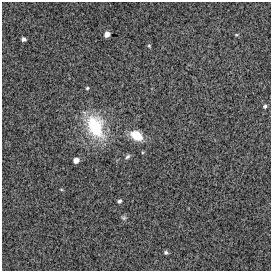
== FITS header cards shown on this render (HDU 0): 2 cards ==
NAXIS1  =                  269 / FITS: X Dimension
NAXIS2  =                  269 / FITS: Y Dimension

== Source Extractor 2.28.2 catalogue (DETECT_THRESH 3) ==
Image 269 x 269 px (HDU 0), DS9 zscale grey, 1 PNG px = 1 image px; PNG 273 x 273 px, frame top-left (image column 1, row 269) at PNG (2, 2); no overlay
Background 10500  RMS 290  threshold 883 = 3 sigma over >= 5 px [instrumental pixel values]
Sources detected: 14; all 14 listed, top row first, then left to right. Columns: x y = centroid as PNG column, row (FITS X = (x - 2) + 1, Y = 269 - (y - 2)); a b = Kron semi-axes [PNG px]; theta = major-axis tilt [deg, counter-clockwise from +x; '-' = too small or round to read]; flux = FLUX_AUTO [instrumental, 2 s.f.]
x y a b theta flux
107 34 5 5 - 1.3e+05
236 35 5 3 - 2.0e+04
23 39 4 4 - 6.1e+04
149 46 5 4 - 2.5e+04
87 88 4 4 - 2.4e+04
265 106 4 4 - 3.4e+04
95 127 30 19 -69 1.1e+06
136 135 13 9 -32 4.2e+05
127 157 8 5 44 4.4e+04
76 160 5 5 - 1.4e+05
61 189 5 3 - 1.7e+04
119 201 4 4 - 4.6e+04
124 218 7 6 - 4.0e+04
166 252 5 4 - 4.1e+04